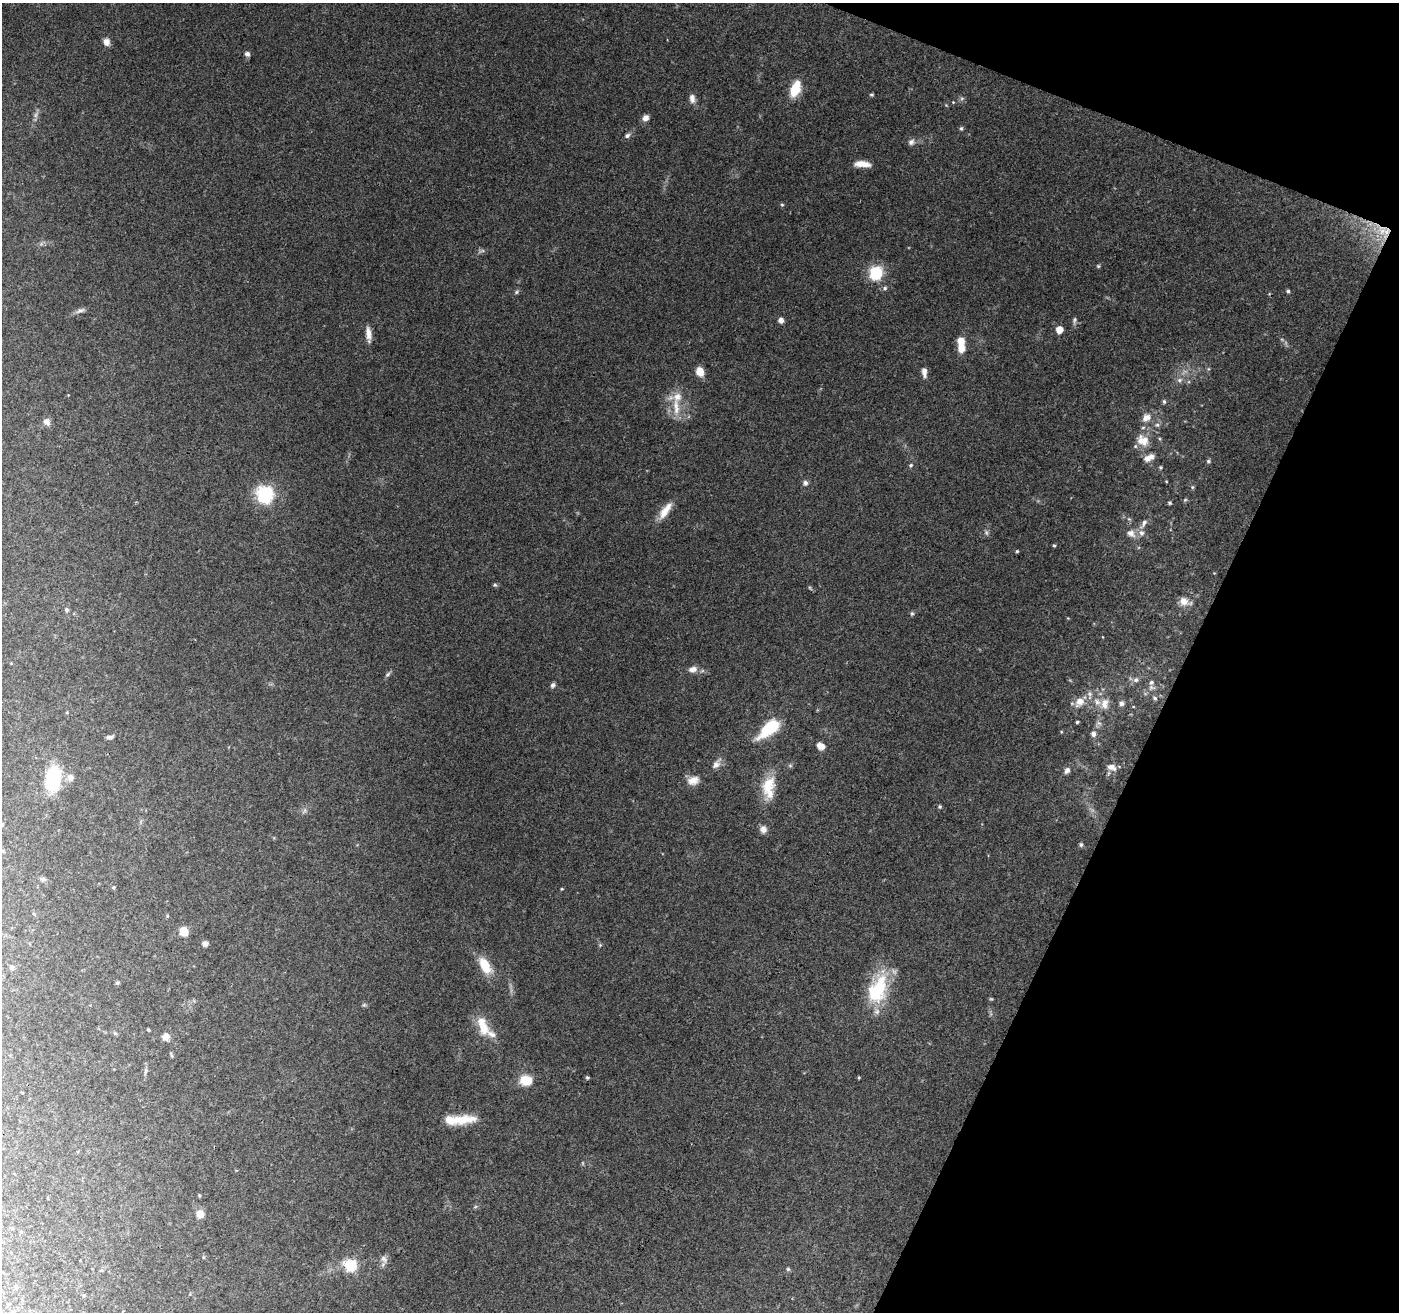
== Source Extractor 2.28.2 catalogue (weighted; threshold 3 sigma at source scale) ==
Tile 8 of 4 x 4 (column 4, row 2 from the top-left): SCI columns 4203-5599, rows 2896-4205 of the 5600 x 5726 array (HDU 1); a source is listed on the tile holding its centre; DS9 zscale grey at full resolution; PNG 1401 x 1314 px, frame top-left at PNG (2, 3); no overlay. Shown black and unused: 19% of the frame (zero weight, under 3 of 4 exposures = <1% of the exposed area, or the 3 px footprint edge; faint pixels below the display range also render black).
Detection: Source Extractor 2.28.2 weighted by HDU 2 'WHT'; one run over the whole footprint, this tile lists its part. Background 0.128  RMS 0.006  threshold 0.027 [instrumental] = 3 sigma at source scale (4.5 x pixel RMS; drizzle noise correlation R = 1.50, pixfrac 1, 0.0396/0.0396 arcsec/px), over >= 5 px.
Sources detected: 115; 2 too faint to see at this stretch — not listed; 14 inside a brighter listed object's ellipse — not listed separately; the other 99 listed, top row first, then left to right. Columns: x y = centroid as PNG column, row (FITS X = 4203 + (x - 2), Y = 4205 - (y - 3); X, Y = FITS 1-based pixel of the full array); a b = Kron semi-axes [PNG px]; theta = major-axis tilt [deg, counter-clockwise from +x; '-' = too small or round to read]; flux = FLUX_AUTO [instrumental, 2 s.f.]
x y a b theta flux
106 42 8 7 - 3.6
247 54 5 5 - 2.2
795 89 18 9 68 13
872 95 6 4 -7 0.74
692 98 12 7 -83 3.1
962 98 6 4 19 0.98
953 102 4 4 - 0.44
645 118 8 6 40 3
961 128 5 4 - 0.94
627 136 8 6 40 1.6
911 142 9 7 41 2.2
862 164 18 6 -4 5.7
782 205 5 3 - 0.61
1382 231 16 13 -87 12
482 251 9 4 13 1.2
1098 266 5 5 - 0.71
876 272 6 6 - 82
885 288 6 5 - 1.3
1288 291 4 4 - 0.97
516 292 5 5 - 0.94
80 310 13 6 21 2.3
781 320 6 5 - 2.9
1074 320 11 4 84 1.3
1059 330 5 5 - 6.5
368 334 19 6 -85 4.6
961 348 8 7 - 7
700 372 9 7 -71 6.4
924 372 13 6 -84 3
1179 380 7 6 - 1.7
1164 401 6 5 - 1
676 407 27 8 -85 9.2
1146 418 13 11 27 5
46 422 9 8 - 3.2
1157 425 6 5 - 1.3
1145 440 21 14 -59 9.1
1208 461 5 5 - 1
911 465 6 5 - 1
1161 467 5 4 - 0.8
805 483 7 6 - 1.7
1192 487 5 4 - 0.68
265 494 7 7 - 160
1170 503 5 4 - 0.8
665 510 25 8 55 7.8
1144 523 15 6 62 3.2
1131 533 13 9 -35 4.1
1054 545 4 3 - 0.73
1017 551 4 4 - 0.65
495 585 6 4 -1 0.82
1184 601 15 9 -17 5.2
66 610 5 5 - 1.1
912 613 6 5 - 0.9
693 669 10 7 10 3.9
388 674 9 4 45 1.2
1136 680 7 6 - 1.7
1151 682 8 6 44 1.9
553 685 7 5 58 1.5
1155 698 6 5 - 1
1080 701 13 9 48 6
1121 703 5 5 - 2.3
1104 705 12 9 -62 4.2
1077 722 3 3 - 0.87
768 729 24 11 40 26
1093 734 6 6 - 2.1
109 737 9 5 -1 1.5
820 746 8 7 - 4.6
716 764 11 8 40 3.2
1111 767 12 7 -21 3.6
1067 770 8 6 61 2.3
53 778 30 17 82 31
693 780 14 10 16 5.5
768 785 28 16 62 15
940 807 5 5 - 0.91
763 829 9 8 - 3.4
1081 845 6 5 - 0.99
3 851 5 4 - 0.71
43 879 7 6 - 1.2
562 889 4 3 - 0.54
183 932 8 7 - 9.1
205 943 6 6 - 2.1
485 965 16 9 -62 16
12 967 6 5 - 1.4
117 983 6 4 18 0.84
878 990 39 21 67 36
482 1022 15 12 78 7.9
148 1030 3 2 - 0.68
115 1033 6 4 -19 0.83
491 1034 33 11 -29 7.4
166 1037 9 8 - 3.4
145 1071 6 4 -73 0.97
587 1077 5 4 - 0.8
526 1080 10 8 -14 15
462 1119 33 11 4 15
199 1195 4 3 - 0.61
475 1207 6 4 19 0.81
200 1214 8 7 - 5.3
384 1259 11 7 -54 2.6
351 1265 6 6 - 63
788 1269 5 5 - 0.86
16 1287 5 4 - 0.74
Overlapping masked pixels (flux is a lower limit): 1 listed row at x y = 1382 231